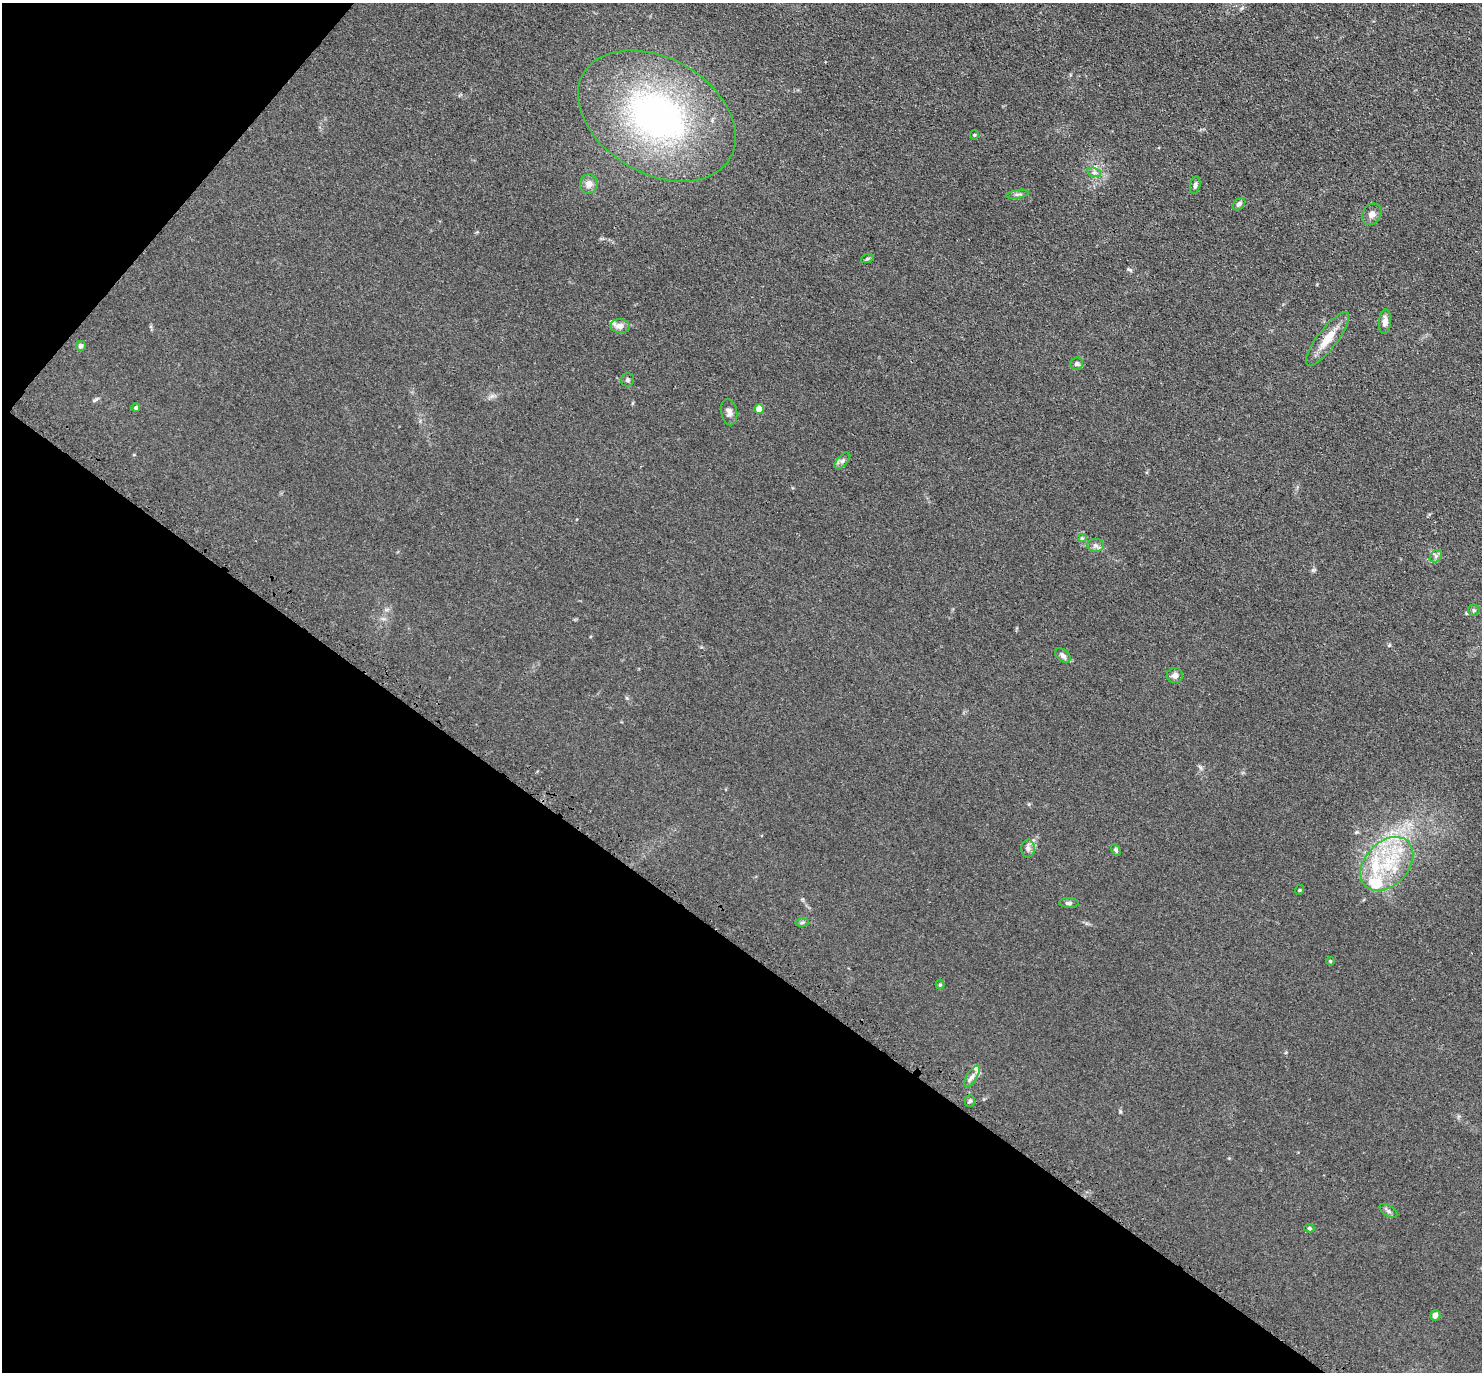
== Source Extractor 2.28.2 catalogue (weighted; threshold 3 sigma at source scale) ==
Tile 9 of 4 x 4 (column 1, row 3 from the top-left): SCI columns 49-1528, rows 1724-3093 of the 6001 x 6022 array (HDU 1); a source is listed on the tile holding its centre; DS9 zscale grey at full resolution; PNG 1484 x 1374 px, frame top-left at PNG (2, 3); each listed source drawn as its Kron ellipse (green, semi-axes under 4 px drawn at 4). Shown black and unused: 35% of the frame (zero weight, under 3 of 4 exposures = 4% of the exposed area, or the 3 px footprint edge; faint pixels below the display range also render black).
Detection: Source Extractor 2.28.2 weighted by HDU 2 'WHT'; one run over the whole footprint, this tile lists its part. Background 0.0394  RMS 0.0046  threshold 0.0208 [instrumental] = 3 sigma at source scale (4.5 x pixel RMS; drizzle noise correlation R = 1.50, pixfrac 1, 0.05/0.05 arcsec/px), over >= 5 px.
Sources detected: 43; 5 inside a brighter listed object's ellipse — not listed separately; the other 38 listed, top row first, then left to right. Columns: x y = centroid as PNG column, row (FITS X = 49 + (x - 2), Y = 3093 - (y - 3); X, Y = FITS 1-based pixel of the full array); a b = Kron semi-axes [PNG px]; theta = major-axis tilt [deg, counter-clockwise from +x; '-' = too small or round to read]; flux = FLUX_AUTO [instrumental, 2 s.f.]
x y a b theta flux
657 116 85 58 -30 150
974 135 5 4 - 0.54
1094 172 7 4 -18 1.2
589 184 10 9 - 3.2
1195 185 9 5 78 1.2
1018 194 11 3 9 0.98
1239 204 7 5 44 1.3
1372 214 11 9 57 2.6
867 259 6 4 19 0.61
1385 322 12 6 86 2.8
620 326 10 7 -5 2.6
1327 339 33 10 52 8.7
81 346 5 5 - 1.6
1077 364 6 6 - 0.98
627 380 6 6 - 1
136 408 4 4 - 1
759 409 4 4 - 5.5
729 412 13 8 -78 2.2
842 461 10 5 45 1.4
1082 538 5 4 - 0.56
1096 545 8 6 -2 1.4
1436 556 7 5 47 1.1
1474 610 6 5 - 0.83
1063 656 9 5 -42 1.8
1175 675 8 7 - 2.2
1028 849 9 7 89 1.7
1116 850 6 4 -61 0.9
1387 864 31 21 46 26
1299 890 5 3 - 0.41
1069 903 9 5 -3 1.2
802 922 6 4 2 0.76
1330 961 4 3 - 0.42
940 985 5 4 - 0.51
972 1076 12 5 57 2.1
970 1101 5 5 - 0.76
1388 1211 10 5 -34 1.3
1309 1228 5 4 - 0.67
1435 1315 5 5 - 2.3